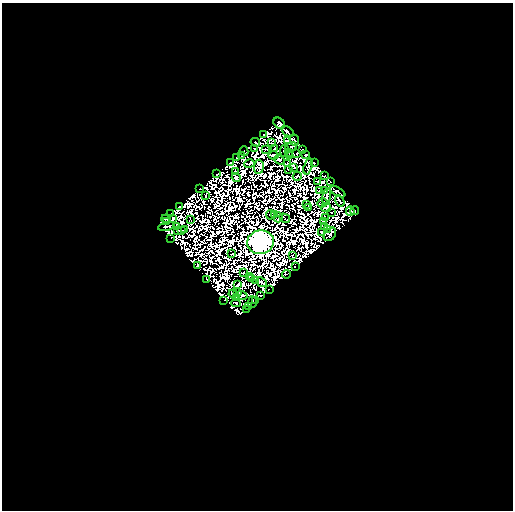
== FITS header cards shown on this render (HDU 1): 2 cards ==
NAXIS1  =                  511
NAXIS2  =                  508

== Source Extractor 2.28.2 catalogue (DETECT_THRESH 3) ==
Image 511 x 508 px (HDU 1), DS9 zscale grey, 1 PNG px = 1 image px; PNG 515 x 512 px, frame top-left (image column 1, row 508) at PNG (2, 3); each listed source drawn as its Kron ellipse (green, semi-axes under 4 px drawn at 4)
Background 1.34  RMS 7.9e-04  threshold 0.00236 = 3 sigma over >= 5 px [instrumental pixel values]
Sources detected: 198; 100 with non-positive FLUX_AUTO (blend fragments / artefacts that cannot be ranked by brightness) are neither listed nor drawn; the other 98 listed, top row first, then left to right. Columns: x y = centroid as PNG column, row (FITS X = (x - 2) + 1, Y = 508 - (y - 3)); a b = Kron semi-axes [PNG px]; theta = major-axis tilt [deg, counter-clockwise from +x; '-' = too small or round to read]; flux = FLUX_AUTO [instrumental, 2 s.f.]
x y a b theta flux
279 123 6 5 - 180
287 131 7 3 -36 45
264 135 2 2 - 3.5
294 140 6 4 -69 37
288 141 3 2 - 86
255 142 5 2 - 36
271 143 3 2 - 110
291 147 6 2 32 6.6
275 148 3 2 - 44
254 149 2 2 - 13
265 149 3 2 - 59
303 150 4 2 - 51
244 151 5 3 - 150
284 151 6 4 79 100
288 152 2 2 - 60
297 154 2 2 - 99
242 155 2 2 - 5.6
273 155 5 3 - 68
306 155 3 2 - 52
289 156 4 2 - 81
237 157 3 3 - 110
279 160 5 2 - 82
230 162 3 3 - 130
287 163 4 2 - 45
315 163 3 2 - 52
249 164 5 2 - 43
308 166 8 3 74 83
259 167 7 5 85 7.7
293 167 4 3 - 110
288 169 3 2 - 26
235 171 2 2 - 77
216 174 3 2 - 30
297 176 5 2 - 140
324 176 4 3 - 58
236 178 5 3 - 150
317 181 4 3 - 42
330 181 2 2 - 48
199 189 2 2 - 39
320 191 3 2 - 30
324 191 3 2 - 110
338 192 8 3 -30 55
205 195 2 2 - 83
327 196 8 2 80 68
340 201 6 2 -56 32
322 203 5 3 - 43
306 204 4 2 - 15
179 207 3 2 - 42
309 208 3 2 - 67
326 208 5 2 - 6.9
350 211 4 3 - 280
355 211 4 3 - 69
331 212 2 2 - 70
170 214 3 2 - 73
270 215 5 2 - 53
274 215 2 2 - 26
278 217 5 3 - 100
325 217 2 2 - 83
285 218 6 2 -30 6.8
166 219 5 2 - 72
173 219 4 2 - 78
190 220 3 2 - 3.1
167 222 4 3 - 71
324 222 3 2 - 54
166 226 8 2 13 96
324 226 2 2 - 29
177 227 3 3 - 16
327 229 4 2 - 67
185 230 3 2 - 38
177 231 3 2 - 21
182 231 2 2 - 17
321 232 4 3 - 39
330 234 7 5 52 23
171 238 3 2 - 120
260 242 13 11 7 250000
232 254 2 2 - 49
292 256 2 2 - 9.3
198 265 4 2 - 86
295 267 3 2 - 53
243 273 3 2 - 1.3
287 274 4 2 - 42
249 276 3 2 - 9.9
252 279 3 2 - 100
207 280 3 2 - 77
255 281 2 2 - 53
262 282 6 3 -41 130
238 285 3 2 - 140
269 290 2 2 - 16
238 292 4 3 - 110
233 294 4 2 - 60
242 295 5 3 - 11
261 296 3 2 - 53
237 297 3 2 - 91
224 300 2 2 - 5.5
256 300 3 2 - 56
252 302 6 3 90 8
236 303 4 3 - 50
248 307 3 2 - 35
246 309 2 2 - 54
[100 non-positive-flux detections neither listed nor drawn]